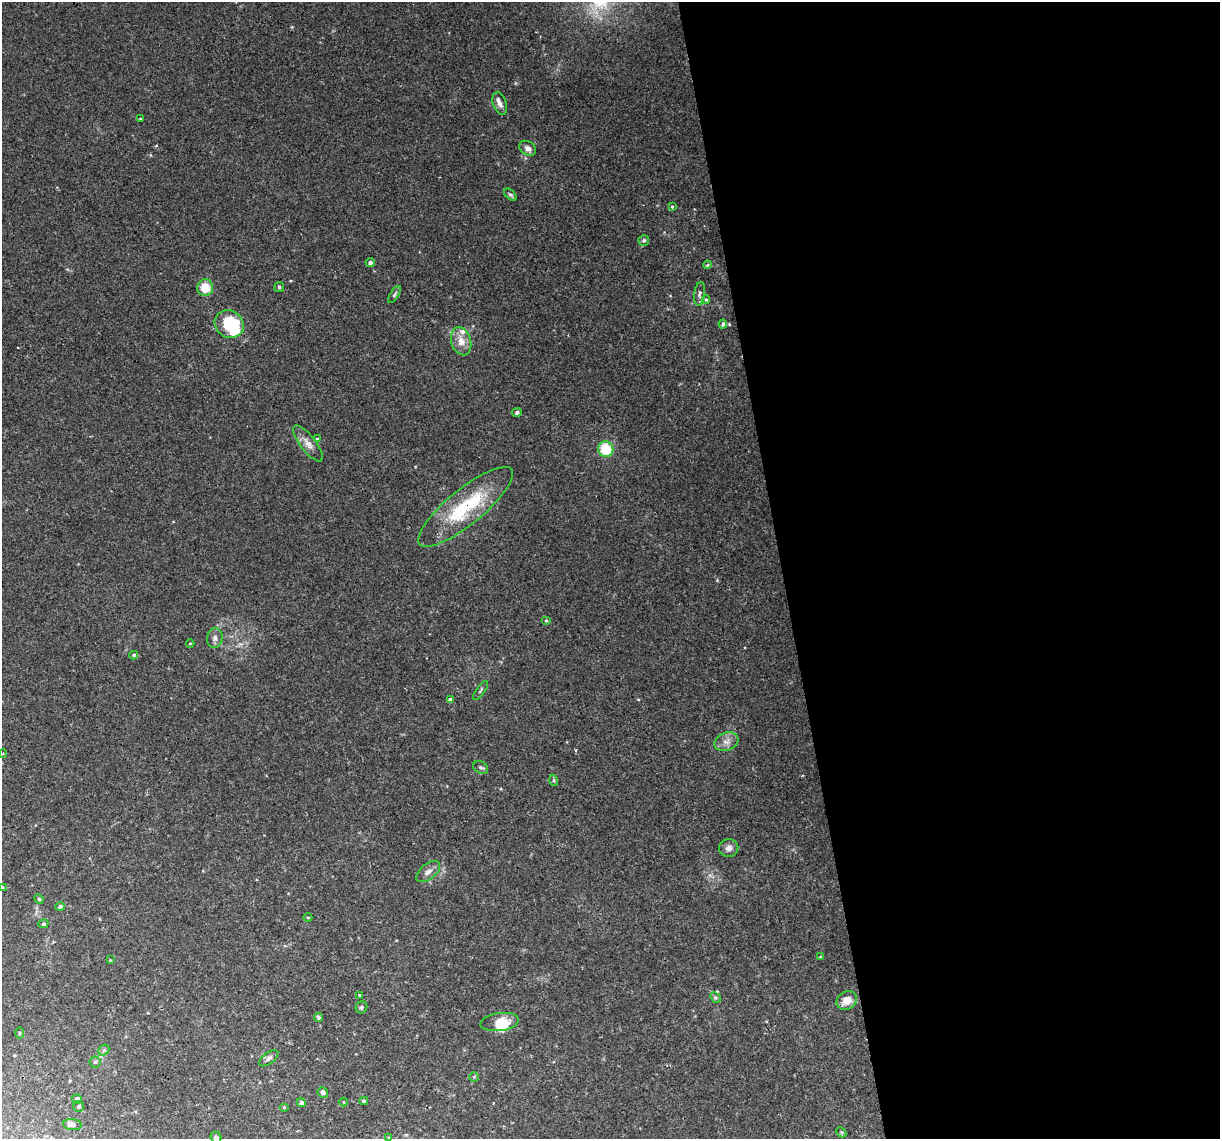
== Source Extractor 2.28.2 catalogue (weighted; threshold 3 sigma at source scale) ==
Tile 8 of 4 x 4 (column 4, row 2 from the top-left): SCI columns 3655-4872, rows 2346-3482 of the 4872 x 4645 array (HDU 1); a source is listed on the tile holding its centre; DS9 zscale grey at full resolution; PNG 1222 x 1141 px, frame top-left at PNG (2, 2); each listed source drawn as its Kron ellipse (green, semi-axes under 4 px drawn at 4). Shown black and unused: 36% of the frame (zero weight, under 2 of 3 exposures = <1% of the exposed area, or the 3 px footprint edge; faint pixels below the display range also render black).
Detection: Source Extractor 2.28.2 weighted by HDU 2 'WHT'; one run over the whole footprint, this tile lists its part. Background 0.0435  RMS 0.0031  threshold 0.0139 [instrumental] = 3 sigma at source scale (4.5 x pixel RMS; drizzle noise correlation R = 1.50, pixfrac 1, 0.0396/0.0396 arcsec/px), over >= 5 px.
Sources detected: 68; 2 inside a brighter object's white glare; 1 cosmic-ray / hot-pixel residue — neither listed nor drawn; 3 inside a brighter listed object's ellipse — not listed separately; the other 62 listed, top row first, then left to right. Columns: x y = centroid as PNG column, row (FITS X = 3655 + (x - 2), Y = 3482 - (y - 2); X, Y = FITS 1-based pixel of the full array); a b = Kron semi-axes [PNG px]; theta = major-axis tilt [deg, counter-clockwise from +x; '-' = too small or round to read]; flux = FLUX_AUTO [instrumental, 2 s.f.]
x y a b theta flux
500 104 12 6 -71 1.4
140 119 3 2 - 0.25
528 148 9 6 -33 1.5
510 195 7 4 -43 0.58
672 207 3 3 - 0.32
644 240 5 5 - 0.72
370 262 5 4 - 0.91
707 265 4 3 - 0.32
279 287 5 5 - 0.46
205 288 8 8 - 6.2
700 294 12 5 83 0.84
394 295 10 4 56 0.59
706 299 4 4 - 0.35
229 324 15 13 -30 15
723 324 4 4 - 0.65
461 341 14 9 -73 3.4
517 412 5 4 - 0.77
318 439 3 3 - 1.8
308 443 22 8 -52 2.6
606 449 8 7 - 10
465 507 59 17 39 23
546 620 5 3 - 0.31
215 638 10 8 79 1.4
190 643 4 3 - 0.24
134 655 4 3 - 0.5
480 691 11 3 54 0.48
450 700 4 4 - 1.3
726 742 12 9 20 2.1
3 753 4 3 - 0.28
481 768 8 6 -29 0.79
554 780 6 4 -71 0.39
729 848 10 9 - 1.5
428 872 14 7 39 1.8
2 887 3 3 - 0.37
39 899 5 4 - 0.37
60 906 4 4 - 0.76
308 917 4 3 - 0.31
43 924 5 4 - 0.42
821 957 4 3 - 0.34
110 960 4 4 - 0.27
360 995 3 3 - 0.96
715 997 6 4 -44 0.45
847 1000 11 9 32 3.5
361 1007 6 5 - 0.67
318 1017 5 4 - 0.72
500 1022 19 9 7 4.9
19 1033 5 3 - 0.38
104 1050 6 4 43 0.6
269 1058 11 5 36 1.1
95 1062 6 5 - 0.61
474 1077 4 4 - 0.35
323 1092 5 5 - 0.89
77 1099 5 5 - 0.91
364 1101 4 3 - 0.5
344 1102 4 3 - 0.23
301 1103 5 4 - 0.8
79 1106 5 5 - 0.52
284 1107 5 3 - 0.27
72 1125 9 5 -8 1
841 1132 6 4 -46 0.43
216 1137 6 5 - 0.75
389 1138 4 4 - 0.43
Overlapping masked pixels (flux is a lower limit): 1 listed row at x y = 465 507
Isophote crosses this tile's border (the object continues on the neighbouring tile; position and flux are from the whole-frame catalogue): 3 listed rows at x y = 2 887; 216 1137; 389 1138